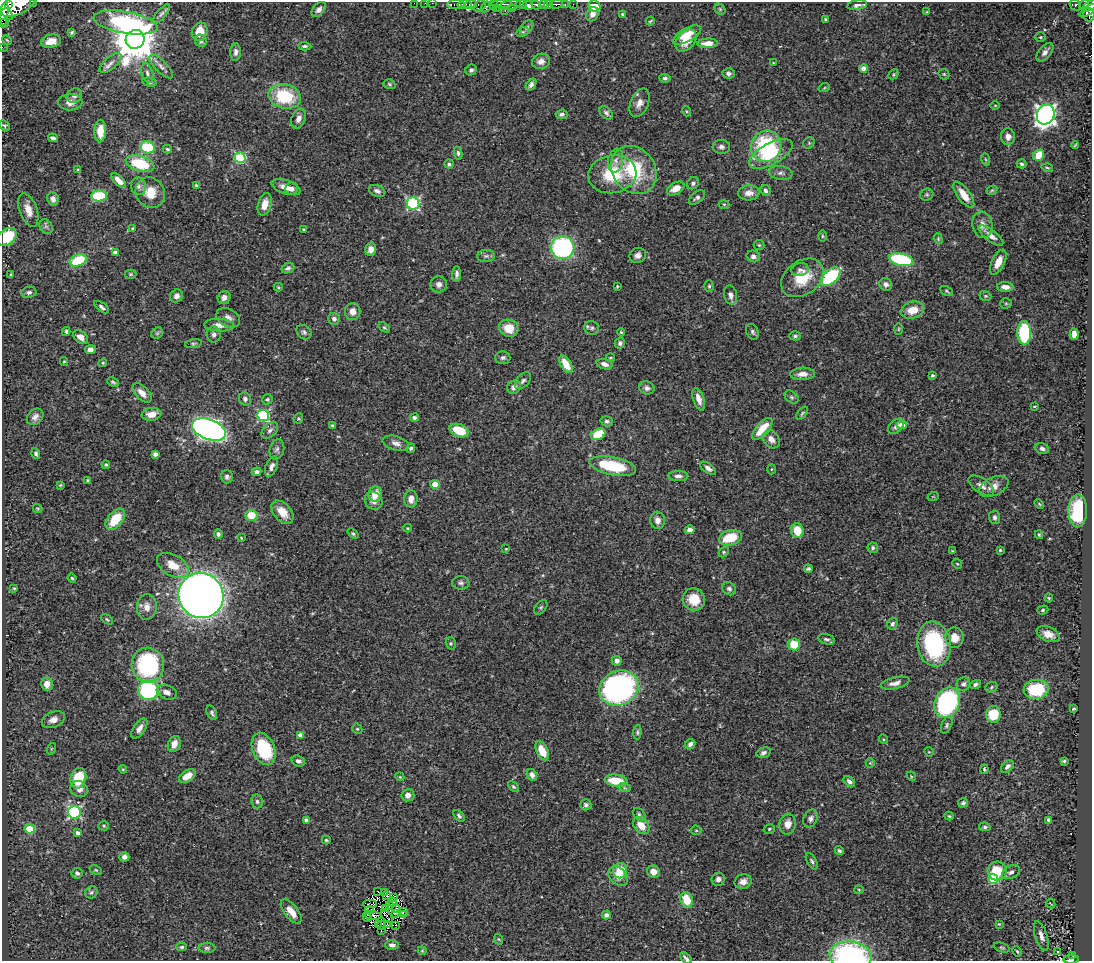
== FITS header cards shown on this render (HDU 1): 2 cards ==
NAXIS1  =                 1090
NAXIS2  =                  959

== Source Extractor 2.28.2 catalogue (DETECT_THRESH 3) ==
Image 1090 x 959 px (HDU 1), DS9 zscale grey, 1 PNG px = 1 image px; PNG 1094 x 963 px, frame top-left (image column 1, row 959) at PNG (2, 2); each listed source drawn as its Kron ellipse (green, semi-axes under 4 px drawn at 4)
Background 0.515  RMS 0.022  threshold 0.0658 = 3 sigma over >= 5 px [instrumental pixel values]
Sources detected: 409; all 409 listed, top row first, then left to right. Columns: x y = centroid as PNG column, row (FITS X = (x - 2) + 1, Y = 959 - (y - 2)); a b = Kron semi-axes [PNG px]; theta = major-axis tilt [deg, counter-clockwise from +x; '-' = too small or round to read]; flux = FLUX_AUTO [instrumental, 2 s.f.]
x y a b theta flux
34 2 3 2 - 27
414 3 2 2 - 11
425 3 2 2 - 8.3
432 3 2 2 - 5.9
8 4 2 2 - 83
456 4 9 3 0 250
502 4 10 2 -1 140
521 4 6 3 -8 180
548 4 4 3 - 120
556 4 6 3 2 110
565 4 3 3 - 49
573 4 2 2 - 9
18 5 19 10 26 2100
464 5 7 4 8 210
471 5 6 3 2 240
493 5 5 3 - 78
511 5 10 5 11 200
528 5 5 4 - 430
536 5 5 3 - 240
544 5 4 3 - 180
857 5 10 4 8 5.1
1075 5 6 5 - 110
1084 5 6 3 54 82
480 6 6 5 - 66
594 6 6 5 - 31
1090 6 9 4 28 230
486 7 6 4 58 87
3 8 17 5 -89 1100
496 8 3 2 - 21
512 8 3 2 - 72
319 9 8 5 49 6.2
720 9 6 5 - 2.4
505 11 3 2 - 6.8
1088 11 9 3 36 240
927 12 4 2 - 1.1
7 14 6 4 -49 380
161 14 12 4 49 4.1
592 14 7 6 - 8.4
622 14 3 3 - 1.9
1089 15 6 5 - 250
826 20 4 3 - 4.1
650 21 4 2 - 1.5
3 23 5 3 - 87
126 23 32 11 -10 190
527 28 8 5 52 3.8
72 32 4 3 - 2.1
200 32 9 7 68 28
523 32 6 4 27 2.3
687 35 15 6 29 20
1040 37 5 4 - 2
135 39 9 9 - 5600
7 40 5 3 - 1.6
686 40 13 8 50 20
51 41 10 6 11 19
201 41 6 6 - 4.8
708 43 10 5 1 13
305 46 6 3 -4 2.9
2 47 2 2 - 4.2
236 52 9 5 87 5.3
1045 52 11 6 50 7.8
541 61 9 7 17 7.7
111 63 13 6 42 7.4
773 63 3 3 - 1.1
161 66 15 6 -45 7.3
864 68 4 4 - 17
471 70 6 5 - 3.6
147 73 10 5 -75 5.4
728 73 6 5 - 4.2
893 74 5 3 - 1.8
944 74 6 5 - 1.8
665 78 5 4 - 2.9
150 82 7 4 -14 3
389 84 6 4 -18 2.3
531 85 7 4 55 4.8
824 88 6 3 19 1.6
74 96 8 7 - 5
285 96 16 12 -15 81
70 102 12 8 0 12
639 103 15 9 67 11
995 105 4 3 - 1.2
686 111 5 3 - 1.5
606 113 8 5 -45 3.9
562 114 6 5 - 4.1
1046 115 10 8 67 700
299 119 10 6 69 8.3
4 126 6 4 -43 3.4
100 131 11 6 88 24
1008 137 8 7 - 7.7
53 138 5 3 - 4.7
809 143 6 5 - 2.2
1075 145 4 2 - 1.3
766 146 16 15 - 140
148 147 7 6 - 78
721 147 9 7 -2 5
167 149 4 3 - 2.1
458 153 6 4 -82 3
771 154 24 10 29 48
1039 155 6 5 - 26
240 158 5 5 - 120
985 159 6 4 -70 1.9
616 160 12 7 81 7.4
140 164 15 7 -16 69
449 164 5 4 - 2.8
1022 164 5 4 - 2.7
1047 168 6 3 -18 1.8
78 169 4 3 - 2.3
634 170 25 21 -53 91
781 173 12 7 -9 5.8
612 174 24 19 10 68
119 180 9 4 -45 12
693 183 6 5 - 3.8
196 185 4 3 - 1.9
138 186 8 7 - 5.6
286 187 15 7 -18 15
676 188 9 6 28 15
292 189 6 6 - 5.5
765 190 5 5 - 3.6
992 190 5 3 - 1.8
377 191 8 5 -21 4.8
150 193 16 14 -57 27
749 193 11 7 3 11
927 195 6 6 - 2.6
964 195 15 6 -54 20
99 196 8 5 3 89
697 197 9 5 38 4.4
53 199 7 5 -79 6.9
265 204 11 6 74 17
413 204 6 6 - 200
724 204 5 3 - 1.5
28 210 17 8 -71 16
982 225 13 10 -79 11
46 226 8 6 -53 3.8
133 228 4 3 - 1.6
303 229 3 2 - 1.3
822 236 5 3 - 1.6
991 236 15 5 -38 11
7 237 11 7 39 60
938 239 5 4 - 1.8
759 245 5 5 - 2.1
562 248 12 11 - 220
371 249 7 5 74 11
115 253 4 4 - 6.2
638 255 8 7 - 7
486 256 9 6 1 4.3
753 256 7 5 -23 5.7
78 260 9 5 21 71
901 260 12 6 -14 150
998 262 14 6 64 18
288 268 7 5 26 3.6
800 269 9 6 10 4.9
130 274 6 4 1 1.9
457 274 8 4 89 4.8
11 275 3 2 - 1.8
830 277 12 6 43 140
802 278 23 17 36 46
439 284 8 8 - 6.8
886 284 6 6 - 5.9
617 286 4 3 - 1.4
709 286 6 5 - 2.7
278 287 4 4 - 1.9
1005 287 8 5 -1 10
946 291 7 4 -28 2.2
29 292 7 5 9 3.9
730 295 10 6 -77 6.9
176 296 7 6 - 5.9
985 296 6 4 -18 1.9
224 297 6 6 - 7
1006 303 6 5 - 2
102 307 9 4 -38 4.2
912 310 12 8 14 23
353 312 8 7 - 10
228 318 12 9 -27 8.6
334 319 6 5 - 6.3
219 325 15 6 -3 12
384 327 6 4 -39 2.2
509 328 10 8 -20 27
592 328 7 6 - 4.1
898 329 6 4 88 1.9
66 331 4 3 - 2.6
304 332 8 6 -41 4
621 332 4 4 - 1.8
752 332 8 6 -62 3.8
157 333 6 5 - 2.4
1024 333 12 7 -89 100
214 334 8 7 - 5.1
1074 334 6 4 87 10
795 336 6 4 0 3
81 337 8 5 -40 8.6
620 343 5 5 - 4.3
194 344 8 4 9 2.8
90 350 5 4 - 8.9
503 358 7 6 - 4.1
610 358 4 3 - 1.7
64 361 4 4 - 1.8
103 363 4 4 - 1.8
566 364 9 5 -60 27
605 364 8 5 -16 8.3
803 374 12 6 2 11
933 375 4 4 - 2.4
523 381 10 6 48 4.7
113 382 6 3 -24 2.3
514 387 7 6 - 6.6
647 388 8 6 -15 6
142 393 12 6 -45 12
792 397 8 5 -40 3.1
245 399 7 6 - 4.5
267 399 5 5 - 3.3
699 399 12 5 -71 11
1034 406 3 2 - 1.5
802 413 7 4 52 2.3
152 414 10 6 8 17
263 416 6 5 - 180
35 417 9 7 45 7.4
298 418 5 5 - 2
414 418 4 4 - 4.8
607 421 6 5 - 3.4
902 425 5 4 - 14
333 426 4 3 - 2.1
896 426 9 6 44 6.1
209 429 18 10 -20 780
762 429 14 6 48 36
270 430 10 6 45 6.4
459 430 10 6 -21 41
598 434 7 5 24 50
771 439 10 7 -52 11
396 443 13 7 -16 8.1
411 448 5 4 - 3
277 449 10 7 76 5.2
1042 449 7 5 -23 4.1
36 453 6 4 -73 3.6
155 454 4 4 - 6
106 465 4 4 - 2
272 466 10 5 67 6.8
613 466 23 9 -11 75
708 468 9 4 -36 5.3
771 469 5 3 - 1.4
257 472 5 4 - 5.6
678 476 10 5 0 5.6
227 477 7 6 - 4.5
88 480 3 3 - 1.9
435 484 4 4 - 29
60 485 3 2 - 1.6
981 486 14 7 -34 9
994 486 15 9 25 13
375 494 7 6 - 23
933 497 6 3 18 1.4
411 499 8 6 85 11
374 501 9 8 - 9
1039 504 5 3 - 1.6
38 508 5 3 - 1.5
1078 511 16 9 89 100
282 512 14 8 -48 21
251 515 6 5 - 34
995 517 7 5 -84 4.7
115 519 12 7 50 41
658 520 8 7 - 8
407 528 4 4 - 1.6
690 530 5 4 - 7.8
797 531 7 6 - 33
218 534 5 4 - 4.2
353 534 6 4 -38 2.6
1039 535 4 3 - 1.9
241 538 4 3 - 1.3
730 538 12 7 15 42
873 548 5 5 - 2.9
506 549 3 3 - 1.2
1000 550 3 3 - 2
952 551 4 3 - 1.5
724 552 6 4 48 2.3
957 564 5 4 - 1.9
173 565 17 10 -29 26
808 569 4 3 - 2.3
72 578 4 4 - 1.9
461 583 8 6 -5 4.2
14 588 3 3 - 1.4
729 589 7 6 - 5.2
201 595 23 22 - 1900
1049 598 4 4 - 1.5
694 599 11 11 - 34
147 607 13 10 86 12
541 607 8 5 52 2.6
1043 610 6 4 19 2.1
107 619 7 4 -32 2.2
892 624 6 5 - 3.8
1048 634 12 7 -23 14
954 638 10 9 - 18
827 639 8 5 -16 3.7
451 643 6 5 - 2.2
794 644 6 6 - 31
934 644 22 16 -81 160
617 661 5 5 - 6.8
148 665 17 16 - 200
895 683 15 5 13 8.3
47 684 6 6 - 16
963 684 7 6 - 4.5
975 684 6 4 16 3.5
991 687 6 5 - 2.4
619 688 20 17 24 430
1036 689 13 9 6 79
148 690 10 10 - 160
167 692 10 7 -21 10
947 703 16 12 66 240
1073 709 4 2 - 1.8
212 713 7 5 -68 3.9
993 714 8 7 - 44
53 720 12 7 23 10
947 725 9 5 67 3.3
139 729 11 5 56 9.5
357 729 5 5 - 2.2
637 732 7 4 86 2.6
300 735 4 4 - 10
883 739 5 3 - 1.5
174 744 8 6 68 14
690 744 6 4 47 5.9
51 749 6 3 71 1.6
264 749 17 11 -68 85
542 751 10 5 -64 30
929 752 5 4 - 1.4
763 753 7 5 15 3.8
298 761 7 5 -18 5.4
1064 761 3 3 - 2.4
870 763 5 4 - 1.6
1007 766 7 5 46 4.7
123 769 4 4 - 1.7
984 769 5 3 - 2.3
532 775 6 5 - 6.7
187 776 9 5 34 15
911 776 5 4 - 1.6
400 777 4 3 - 1.4
78 778 10 7 74 50
616 781 11 6 -7 43
849 782 7 4 -44 5
513 787 6 4 -44 2.5
625 788 6 4 -18 2.3
79 789 9 7 -27 11
408 795 6 6 - 7.2
257 801 7 6 - 3.3
963 803 5 4 - 3.5
586 805 5 5 - 3.5
74 812 6 6 - 210
639 815 7 5 -50 3.3
459 816 7 4 -50 3.2
949 816 4 4 - 1.9
810 818 9 7 65 5.8
306 820 4 3 - 4.2
1049 820 4 3 - 3.8
788 824 10 8 80 13
104 826 5 4 - 2.2
641 826 10 7 -49 18
985 827 6 4 -8 2.5
29 829 5 4 - 58
769 829 6 4 16 2.2
696 830 5 4 - 1.7
78 833 4 4 - 5.2
326 840 4 3 - 2.2
839 851 5 4 - 2.8
124 857 5 4 - 6.3
812 861 9 4 -60 3.4
96 870 6 4 -25 1.9
620 871 8 7 - 34
997 871 9 9 - 41
653 872 7 6 - 12
1011 872 9 6 29 5.7
77 873 5 5 - 4.8
618 876 11 8 -42 12
718 879 7 6 - 5.9
993 879 5 5 - 97
743 882 8 7 - 9.6
859 890 5 4 - 1.5
377 891 3 2 - 1.4
91 892 6 5 - 3
385 893 3 2 - 0.91
387 896 3 2 - 1.2
394 897 4 2 - 0.39
687 900 8 6 -71 34
393 902 4 2 - 0.94
370 904 7 2 2 1.2
1051 904 5 2 - 1.1
390 905 4 2 - 2.2
385 908 2 2 - 0.33
396 909 4 2 - 0.28
370 910 4 2 - 1.3
291 911 14 6 -52 16
403 911 3 2 - 4.9
395 913 3 2 - 0.92
372 915 9 2 -9 1.1
403 915 3 2 - 2.2
606 915 4 4 - 4.8
387 916 7 2 -53 1.2
367 918 4 2 - 0.73
387 924 3 2 - 1
999 924 4 4 - 1.3
378 925 3 2 - 1.1
382 925 4 2 - 0.63
396 925 3 2 - 0.99
381 930 2 2 - 310
1041 936 15 6 -72 10
498 939 5 3 - 1.5
392 945 7 5 0 5.9
182 947 5 4 - 2.7
207 948 8 5 0 3.1
1002 948 8 4 -18 2.6
422 951 4 4 - 1.6
1017 951 5 3 - 1.7
1058 951 3 3 - 2.9
1072 955 3 3 - 20
850 956 21 14 -7 280
686 958 7 3 -43 3.7
1071 959 8 3 2 160
At the frame edge (FLAGS 8, measured only in part): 14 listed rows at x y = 34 2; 414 3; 425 3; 432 3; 18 5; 1090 6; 3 8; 3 23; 2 47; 4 126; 7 237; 850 956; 686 958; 1071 959